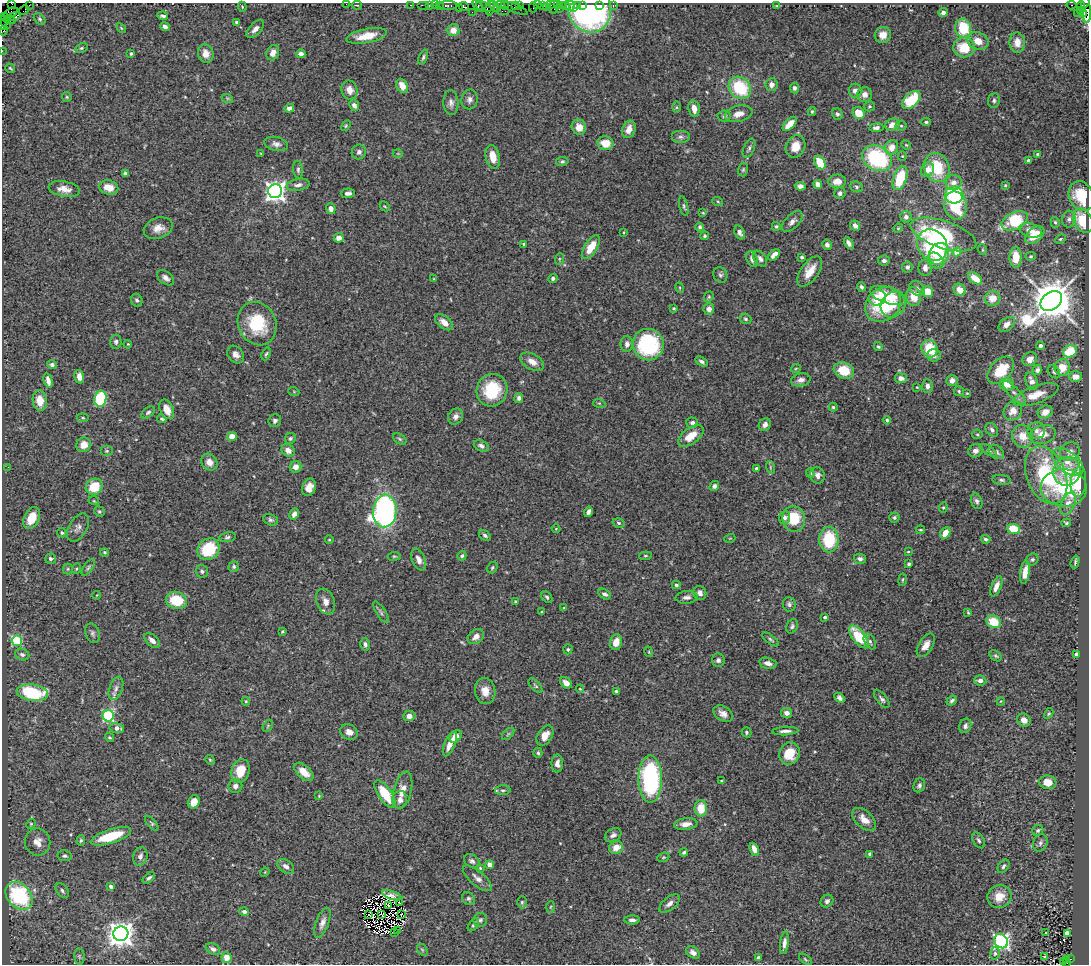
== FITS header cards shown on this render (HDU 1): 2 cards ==
NAXIS1  =                 1087
NAXIS2  =                  962

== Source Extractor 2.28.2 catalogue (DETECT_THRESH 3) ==
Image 1087 x 962 px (HDU 1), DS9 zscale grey, 1 PNG px = 1 image px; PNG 1091 x 966 px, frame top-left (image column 1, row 962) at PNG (2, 3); each listed source drawn as its Kron ellipse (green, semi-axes under 4 px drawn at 4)
Background 1.43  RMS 0.047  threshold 0.14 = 3 sigma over >= 5 px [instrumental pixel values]
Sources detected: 521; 5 with non-positive FLUX_AUTO (blend fragments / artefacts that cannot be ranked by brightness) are neither listed nor drawn; of the other 516, the 500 brightest by FLUX_AUTO listed and drawn (16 fainter detections omitted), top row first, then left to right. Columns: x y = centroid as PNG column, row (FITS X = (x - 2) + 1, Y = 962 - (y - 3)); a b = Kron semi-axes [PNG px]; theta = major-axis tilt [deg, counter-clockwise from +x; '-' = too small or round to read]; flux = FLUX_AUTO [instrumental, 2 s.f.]
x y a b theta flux
12 4 3 2 - 31
346 4 2 2 - 32
29 5 2 2 - 55
357 5 5 2 - 2.5
411 5 3 2 - 71
423 5 6 2 0 120
429 5 2 2 - 50
435 5 2 2 - 95
439 5 3 3 - 160
500 5 4 2 - 300
505 5 4 3 - 120
515 5 3 3 - 120
519 5 3 3 - 250
537 5 3 2 - 98
542 5 3 2 - 110
551 5 3 3 - 270
558 5 3 2 - 94
562 5 3 2 - 110
566 5 4 3 - 150
578 5 3 3 - 150
600 5 3 3 - 35
1071 5 5 3 - 650
448 6 9 3 0 280
464 6 5 3 - 250
478 6 7 3 -55 120
494 6 6 3 -51 310
570 6 5 3 - 58
582 6 4 3 - 230
613 6 3 2 - 43
777 6 4 2 - 3.4
1081 6 4 2 - 50
242 7 5 3 - 2.9
484 7 8 4 -21 400
490 7 8 3 81 370
533 7 5 2 - 54
546 7 4 2 - 180
554 7 7 3 87 250
573 7 4 3 - 48
589 7 26 22 -71 670
516 8 13 4 -24 330
459 9 3 2 - 43
559 9 2 2 - 48
1086 9 14 4 -84 760
24 10 5 2 - 97
1081 10 4 3 - 110
503 11 6 3 2 140
472 12 2 2 - 27
943 12 4 4 - 11
11 13 7 4 32 240
1077 13 3 2 - 47
1083 14 3 3 - 36
1087 14 9 2 78 520
15 16 6 3 28 360
163 16 5 3 - 6.5
5 17 3 3 - 40
40 19 7 5 -51 6.5
10 20 5 3 - 120
5 22 7 3 -54 200
236 22 3 3 - 4.8
3 25 4 3 - 190
165 27 5 4 - 13
121 28 6 3 -45 3.3
963 28 9 8 - 120
255 29 11 5 46 15
4 30 5 2 - 94
453 30 6 6 - 30
883 35 8 8 - 31
367 36 20 7 11 61
978 41 11 8 -21 35
1017 42 10 8 -85 32
964 47 11 10 - 81
81 48 6 4 26 4.7
2 51 2 2 - 19
131 53 3 3 - 4.6
206 53 9 7 -75 23
273 53 8 6 64 20
301 54 4 4 - 11
423 57 8 3 67 6.2
10 68 5 2 - 3.3
771 85 6 6 - 18
402 86 7 5 -62 31
740 88 12 10 -44 170
794 88 5 4 - 8.6
349 90 10 8 -70 24
855 90 7 6 - 14
865 94 7 7 - 20
67 97 5 4 - 3.9
227 98 6 4 -18 3.7
469 99 10 8 80 14
911 100 11 6 44 120
994 100 7 6 - 8.5
451 103 12 7 -87 15
354 105 6 4 -63 10
869 106 5 5 - 4.6
676 107 6 4 90 4.9
289 108 5 4 - 12
694 108 8 5 -78 28
812 111 4 3 - 4.3
859 113 6 5 - 50
739 114 14 8 14 29
837 114 6 5 - 6.9
724 116 6 5 - 8.1
926 122 4 3 - 4.8
790 124 9 4 45 44
892 125 7 6 - 26
346 126 6 4 58 3.6
901 126 5 5 - 4.7
579 127 7 7 - 34
876 128 7 4 7 11
629 129 9 6 70 30
680 137 9 6 0 11
605 143 8 6 -10 44
276 144 12 7 -12 15
906 145 5 4 - 3.2
796 146 11 9 64 40
892 147 7 6 - 33
749 148 10 5 67 8.7
359 152 7 7 - 11
261 154 3 2 - 2.8
398 154 5 3 - 2.5
1038 154 3 3 - 4.3
902 156 5 4 - 3.5
493 157 12 7 -78 45
877 158 16 12 -28 310
1028 160 3 3 - 9.3
562 161 6 4 9 5.1
820 163 7 5 -62 80
937 168 15 12 -67 130
298 170 9 5 -86 7
743 170 7 5 73 4.8
928 170 7 6 - 30
125 173 4 4 - 8.1
900 178 12 6 70 130
837 181 9 6 4 32
954 182 8 7 - 20
298 185 11 6 10 14
818 185 5 4 - 18
1005 185 4 3 - 3.2
800 186 5 4 - 9.8
109 187 10 7 -14 40
857 187 7 5 -19 5.6
64 189 16 7 -10 31
275 191 7 7 - 1800
348 193 7 4 2 13
840 193 6 5 - 9.5
954 195 9 8 - 270
1081 196 15 12 -64 100
718 202 5 3 - 3.4
955 205 14 11 -76 120
385 206 6 3 -44 3.5
684 206 10 3 -76 5.4
331 208 5 4 - 12
703 213 4 3 - 3.1
906 217 6 5 - 13
1069 219 8 6 82 11
1015 221 14 8 25 150
1083 221 13 9 -65 100
792 222 13 6 46 16
1055 222 5 4 - 4.4
776 226 4 4 - 4.5
855 226 5 4 - 15
700 227 4 3 - 6.2
158 228 15 10 18 29
898 228 5 4 - 3.4
1030 230 11 7 -14 24
624 232 4 3 - 2.8
740 233 7 5 -68 10
943 234 34 13 -18 240
1035 235 11 7 37 66
705 236 4 4 - 4.7
339 238 5 4 - 24
1060 239 5 3 - 4.4
849 243 6 4 -58 10
524 244 4 3 - 5
827 245 5 5 - 11
932 245 16 14 -54 310
591 247 13 6 58 53
983 250 5 3 - 2.9
957 252 4 4 - 52
939 254 11 10 - 110
774 255 7 4 44 26
1031 256 5 4 - 3.3
802 257 4 3 - 5.2
1016 257 10 6 -89 54
559 259 6 4 71 4
752 259 8 5 -71 15
760 259 9 6 -54 11
884 261 6 5 - 8.8
936 261 9 7 -46 35
907 267 5 5 - 7.9
925 268 8 6 90 18
810 271 17 9 55 42
720 275 8 6 -60 7.8
166 278 10 6 -39 13
975 278 8 5 -36 50
434 279 3 3 - 2.8
553 279 5 4 - 7.3
861 287 4 3 - 8.6
680 288 5 3 - 3.2
917 288 8 6 -38 12
960 290 6 5 - 37
928 292 6 5 - 57
888 295 19 8 -17 110
913 296 9 7 -83 48
709 297 6 4 69 4.6
877 298 8 7 - 64
993 298 8 7 - 39
137 300 6 5 - 8.3
1051 301 12 8 36 12000
883 304 19 16 42 180
893 305 13 11 51 46
674 308 3 3 - 4
709 309 6 5 - 17
746 319 6 5 - 6.5
444 322 10 6 -38 31
257 324 22 19 -64 160
1007 324 9 6 40 18
116 342 7 5 84 7.7
128 344 4 3 - 2.7
627 344 8 6 -90 12
648 345 16 15 - 290
1040 346 4 4 - 8.9
878 347 4 4 - 5.3
929 349 9 8 - 86
1070 351 7 6 - 80
266 354 7 3 69 4.8
236 355 10 7 -50 20
934 355 7 6 - 19
1030 359 8 6 44 23
702 361 7 4 -31 8.9
532 362 13 7 -30 26
52 365 5 4 - 8.5
1062 367 8 7 - 47
796 368 5 3 - 2.7
1001 370 16 10 46 85
1037 370 5 4 - 11
844 371 10 8 -21 97
1054 372 7 5 -49 7.6
79 377 7 5 -76 20
1075 377 6 5 - 25
901 378 6 5 - 16
48 380 7 4 -75 18
801 380 10 6 12 18
952 381 6 5 - 18
1031 381 9 6 -69 15
1007 384 7 6 - 44
927 386 7 5 -89 12
917 387 3 2 - 2.5
492 390 16 15 - 140
959 391 5 5 - 4.7
294 392 5 3 - 2.8
967 393 4 3 - 2.8
1014 393 15 5 -46 17
1036 395 24 8 20 51
519 398 5 4 - 12
100 399 8 6 79 230
40 401 10 7 -81 41
599 403 6 4 -18 4.1
833 407 4 4 - 4.6
167 409 10 6 -64 31
1013 411 10 8 51 32
148 412 8 4 38 6.5
1045 412 8 6 28 29
456 416 8 7 - 14
83 418 6 4 -7 4.2
162 419 5 3 - 5.9
887 420 4 4 - 5.4
275 421 6 6 - 8.5
692 423 6 5 - 7.9
765 425 7 6 - 14
992 430 7 5 -52 9.8
1036 431 9 8 - 15
977 434 5 5 - 4.1
1043 434 13 9 14 35
232 436 5 4 - 39
691 436 15 8 37 48
1023 436 11 10 - 46
290 438 6 5 - 5.8
400 439 7 5 -36 5.8
84 445 7 7 - 34
481 446 8 5 -26 12
288 450 7 6 - 25
988 450 10 4 -34 6.7
107 451 6 5 - 5.9
975 451 7 6 - 13
996 452 8 6 -39 12
1070 452 10 9 - 17
209 462 9 7 -51 23
1068 462 18 10 -39 40
8 467 3 2 - 4.2
295 467 6 6 - 26
770 467 6 4 -73 4.7
756 469 3 3 - 7
1067 471 14 13 - 74
810 473 4 4 - 3.7
817 475 8 7 - 14
1046 475 30 19 -68 280
1002 480 9 5 -6 7.4
1078 482 15 7 84 130
714 486 5 4 - 8.1
94 487 9 8 - 88
309 487 9 6 68 26
1064 488 23 19 -4 180
94 501 5 3 - 2.9
977 501 8 5 -70 8.4
1068 504 12 6 64 26
943 507 5 4 - 4.4
99 511 5 5 - 5
385 511 16 11 84 1100
588 512 5 4 - 13
294 514 6 4 62 12
32 518 11 7 64 60
785 518 6 5 - 11
894 518 5 5 - 5.8
794 519 13 11 -73 99
271 520 8 5 -23 7.6
619 523 6 4 -17 5.3
1066 523 5 3 - 4.2
78 527 15 9 61 16
556 529 4 3 - 2.6
1014 529 6 5 - 89
921 530 4 2 - 3.2
62 533 5 4 - 5
945 533 6 4 61 44
485 535 6 4 -34 7.5
227 537 8 5 8 7
730 538 5 3 - 2.4
986 539 5 4 - 6.2
329 540 4 3 - 2.5
829 540 13 9 -90 160
208 549 12 10 42 140
105 552 4 4 - 4.5
908 552 4 2 - 2.5
394 556 6 4 7 4.4
462 556 5 4 - 6.1
645 556 6 4 5 4.8
51 559 5 5 - 8.9
860 559 6 5 - 8.7
419 560 11 6 -67 18
1032 560 6 5 - 6.8
1075 562 6 3 74 4.1
909 564 3 3 - 4.7
234 566 5 5 - 7
88 567 9 4 55 6.7
492 568 6 4 58 5.5
68 569 5 5 - 3.9
76 569 5 3 - 3.4
202 571 6 6 - 7.4
1025 572 12 4 81 30
903 580 6 3 81 3.3
676 585 4 4 - 6.1
996 586 11 5 68 22
700 593 7 6 - 14
605 594 7 4 -30 8.8
97 595 4 3 - 2.3
547 597 6 4 -47 6.2
687 597 11 6 5 13
176 600 11 8 -13 110
325 601 13 9 -68 24
515 601 4 3 - 3.8
789 604 7 6 - 9.4
564 608 4 4 - 3.4
381 612 12 4 -58 9.1
542 612 4 3 - 3.5
968 612 3 2 - 3.1
825 617 4 3 - 6.8
994 622 7 6 - 71
792 626 7 5 63 6.8
282 631 3 3 - 4.1
92 633 10 7 -73 10
476 637 9 6 37 23
859 637 14 6 -50 130
770 639 10 3 -38 5.8
152 640 9 5 -43 19
17 641 5 5 - 220
616 642 8 6 73 32
870 642 8 5 -58 8.1
365 644 6 4 -75 8.8
926 645 13 7 58 24
568 649 5 4 - 4.7
649 652 5 3 - 2.9
1076 654 4 3 - 9.5
22 655 7 5 -22 9.2
995 656 7 4 -40 5.1
718 660 6 6 - 9.8
768 663 9 5 -13 16
980 681 6 5 - 14
566 683 6 5 - 21
536 686 9 4 -49 5.9
116 688 12 6 70 16
580 689 4 4 - 2.8
485 691 13 10 -79 33
616 691 3 3 - 4.9
32 693 16 8 -8 200
840 698 6 4 -46 9.9
882 699 10 5 -51 9.5
952 700 6 4 41 7.2
246 701 4 4 - 2.8
1001 701 4 3 - 2.8
787 713 5 5 - 16
1049 713 6 3 60 3.5
723 714 10 7 -33 19
108 716 5 5 - 350
409 716 6 5 - 15
1024 720 7 6 - 21
268 726 6 4 60 4.7
965 726 7 6 - 9.4
117 728 7 5 -12 17
785 731 13 3 2 12
349 732 9 7 -29 21
746 732 5 4 - 5.7
508 734 7 4 45 6.5
455 736 7 5 44 29
545 736 11 7 58 33
110 738 5 4 - 5
450 744 13 5 68 30
538 753 5 4 - 5.5
790 753 11 10 - 62
210 760 5 4 - 3.8
557 763 9 6 89 17
240 771 12 9 73 65
304 772 11 6 -43 40
650 779 23 11 -90 430
721 781 3 2 - 3.3
1048 782 9 6 -7 34
919 785 7 5 68 8.4
235 786 7 6 - 12
403 790 19 9 76 31
503 790 8 5 2 7.4
385 794 16 6 -57 86
319 796 4 3 - 2.4
400 800 9 7 81 15
194 802 7 5 60 39
701 808 8 6 -88 59
864 819 14 8 -43 36
152 823 9 4 -49 4.9
31 824 5 4 - 3.8
686 824 12 6 6 23
1038 830 6 5 - 6
613 835 9 6 32 12
111 836 21 7 18 130
81 840 5 4 - 4.9
978 840 9 5 -57 9.3
38 842 14 12 -81 31
1040 843 9 7 67 9.7
616 847 7 6 - 34
754 849 7 4 -65 27
684 852 4 3 - 5.6
870 854 4 3 - 6.4
65 856 7 5 -8 6.6
140 856 9 7 75 14
663 857 6 4 21 3.7
472 861 8 6 -29 9.5
489 865 4 4 - 29
286 866 9 6 -35 14
1004 866 7 5 57 8.5
480 868 3 3 - 3
265 872 5 4 - 3
149 878 7 4 41 7.6
477 878 18 7 -40 20
111 886 4 3 - 7.9
62 891 8 5 -52 8.1
392 895 10 3 -20 8.2
19 896 15 11 -48 310
999 896 12 11 - 42
468 898 7 5 -43 6.3
827 901 7 5 45 8.2
522 902 6 5 - 5.6
400 903 2 2 - 2.7
669 904 12 6 39 15
388 905 2 2 - 3.1
551 907 6 4 87 3.9
244 912 5 4 - 9.5
369 915 3 2 - 6
382 915 3 2 - 2.4
401 915 2 2 - 2.6
480 920 7 6 - 7.7
632 920 8 4 1 11
322 923 16 6 69 18
473 925 7 4 52 5.9
398 930 3 2 - 3
394 932 2 2 - 45
1046 932 3 3 - 20
1067 933 4 3 - 31
121 934 7 7 - 3500
1001 941 8 6 -48 900
784 943 11 4 83 15
213 949 8 5 -29 9.4
422 950 6 4 -58 4.6
693 952 8 5 -33 13
995 953 6 5 - 5.2
79 956 8 5 -83 6.2
1044 956 4 3 - 2.5
758 957 4 3 - 5
226 958 5 5 - 34
805 959 7 3 -37 4.1
1066 959 4 2 - 100
1070 959 4 3 - 160
1063 961 3 3 - 69
1066 963 3 2 - 110
At the frame edge (FLAGS 8, measured only in part): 7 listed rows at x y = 12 4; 346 4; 1087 14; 3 25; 4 30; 2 51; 1066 963
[16 fainter detections neither listed nor drawn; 5 non-positive-flux detections neither listed nor drawn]